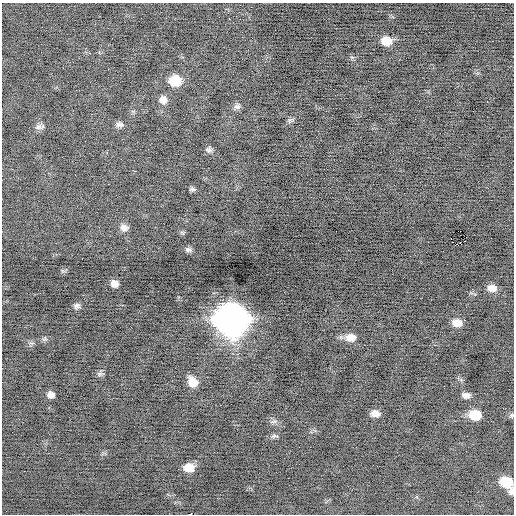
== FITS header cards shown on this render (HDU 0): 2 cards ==
NAXIS1  =                  512 / Axis length
NAXIS2  =                  512 / Axis length

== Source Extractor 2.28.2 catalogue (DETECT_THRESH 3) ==
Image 512 x 512 px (HDU 0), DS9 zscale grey, 1 PNG px = 1 image px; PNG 516 x 516 px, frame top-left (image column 1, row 512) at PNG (2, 3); no overlay
Background -0.166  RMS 0.71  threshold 2.14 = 3 sigma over >= 5 px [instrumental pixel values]
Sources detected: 39; all 39 listed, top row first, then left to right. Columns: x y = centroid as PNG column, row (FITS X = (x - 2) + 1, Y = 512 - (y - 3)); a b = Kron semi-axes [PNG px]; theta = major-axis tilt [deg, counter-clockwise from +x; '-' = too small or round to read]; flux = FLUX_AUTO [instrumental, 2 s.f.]
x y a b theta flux
229 19 3 2 - 52
386 41 10 9 - 720
108 69 3 2 - 39
175 81 10 9 - 1200
163 100 9 8 - 300
237 106 10 7 23 160
326 111 2 2 - 140
290 120 9 5 20 100
119 125 10 6 -6 160
40 127 13 7 6 170
209 149 9 6 -7 140
192 189 9 5 0 100
124 228 10 8 -12 250
458 231 4 2 - 4900
451 239 2 2 - 160
458 245 3 2 - 5600
188 250 8 7 - 130
114 283 7 6 - 310
492 288 10 7 -10 360
77 306 7 7 - 150
232 319 14 13 - 76000
464 320 3 2 - 170
457 323 9 7 -7 420
350 337 12 9 -1 450
45 339 9 3 5 92
99 374 8 6 0 110
193 382 10 8 -49 630
51 395 7 6 - 220
466 395 8 6 -1 220
375 413 8 6 -11 320
475 415 10 8 -8 1200
511 416 7 4 84 70
274 422 10 4 1 120
154 432 2 2 - 21
274 436 11 5 -2 110
189 468 10 8 -3 670
506 482 10 8 -15 1300
511 491 8 6 89 200
190 514 4 2 - 1500
At the frame edge (FLAGS 8, measured only in part): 2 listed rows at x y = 511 491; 190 514